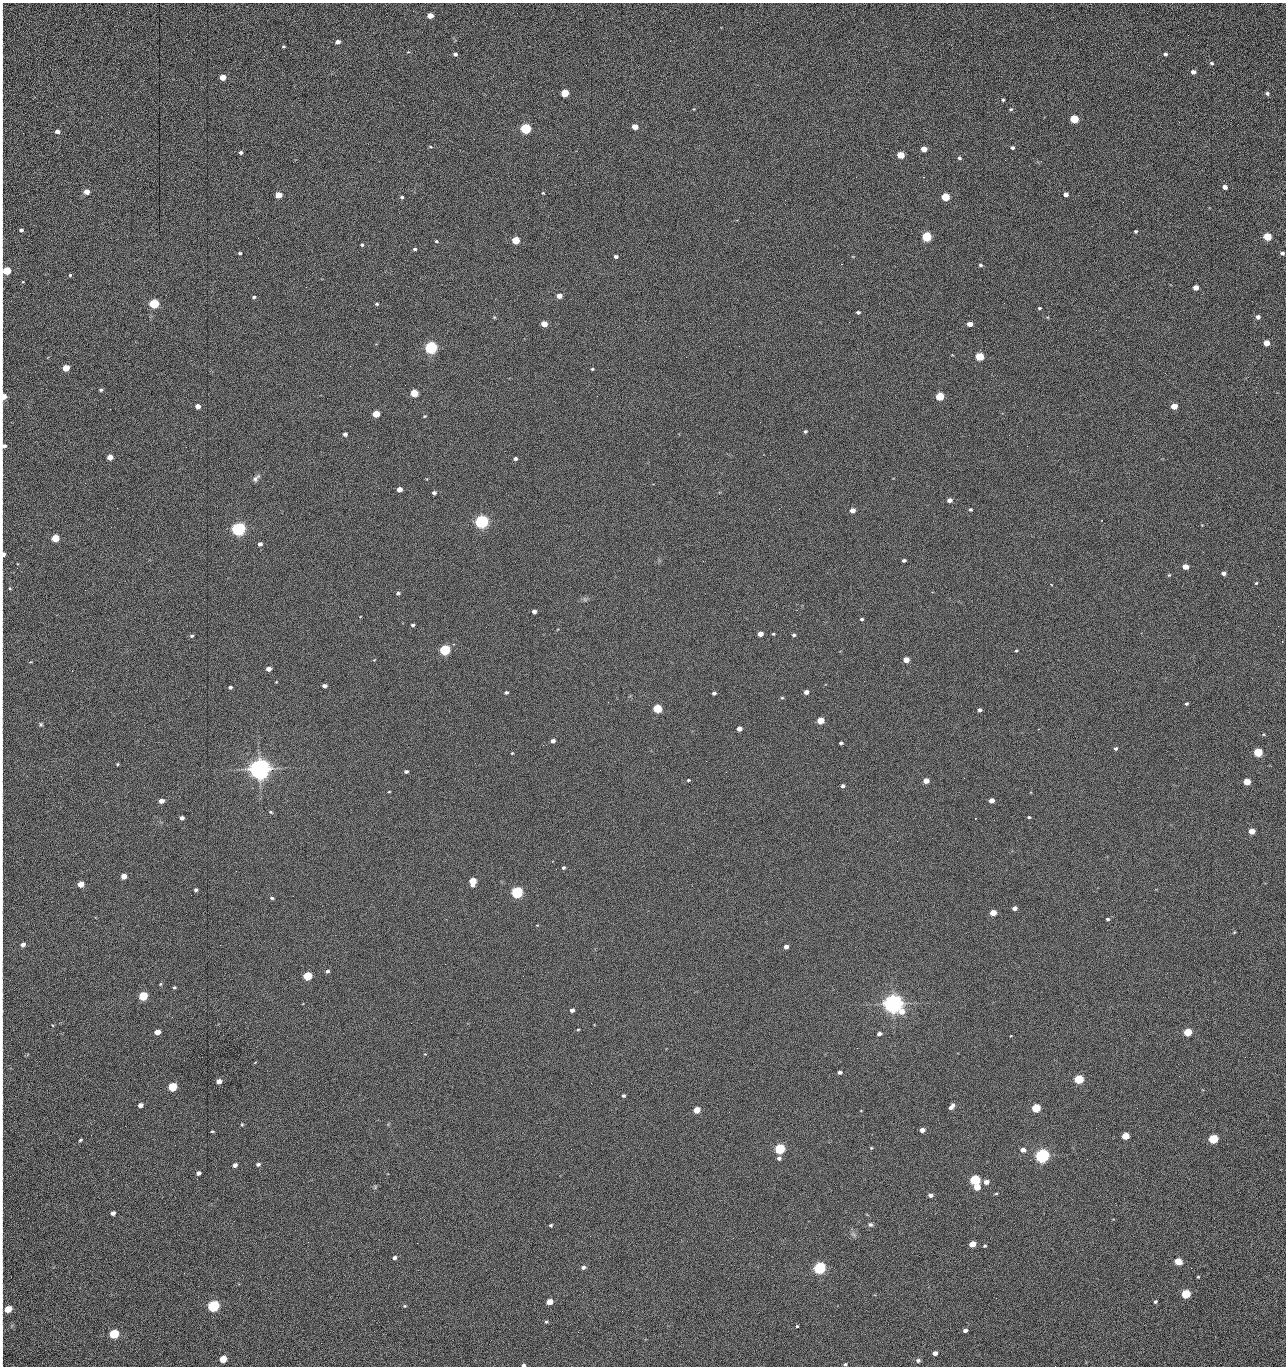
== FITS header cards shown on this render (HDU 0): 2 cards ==
NAXIS1  =                 1284 /fastest changing axis
NAXIS2  =                 1364 /next to fastest changing axis

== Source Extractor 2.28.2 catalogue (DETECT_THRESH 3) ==
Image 1284 x 1364 px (HDU 0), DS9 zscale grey, 1 PNG px = 1 image px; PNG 1288 x 1368 px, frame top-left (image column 1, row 1364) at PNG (2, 3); no overlay
Background 149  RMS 15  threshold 45.2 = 3 sigma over >= 5 px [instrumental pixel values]
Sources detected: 273; all 273 listed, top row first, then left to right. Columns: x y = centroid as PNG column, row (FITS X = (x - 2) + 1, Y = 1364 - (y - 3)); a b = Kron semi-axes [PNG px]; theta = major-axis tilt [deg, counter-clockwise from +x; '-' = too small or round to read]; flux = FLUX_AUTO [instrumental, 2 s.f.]
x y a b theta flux
430 16 5 4 - 1.3e+04
2 20 19 2 90 3.4e+03
1188 35 2 2 - 9.4e+02
670 41 2 2 - 1.6e+03
2 42 9 2 90 1.8e+03
338 42 4 4 - 5.0e+03
283 47 3 3 - 1.3e+03
455 54 4 3 - 2.4e+03
1165 54 5 4 - 2.0e+03
1212 63 6 5 - 1.7e+03
2 70 23 2 90 4.5e+03
1193 72 5 4 - 4.6e+03
222 77 4 4 - 1.4e+04
565 93 5 4 - 4.2e+04
1267 93 6 5 - 2.4e+03
1003 100 4 3 - 1.4e+03
2 108 29 2 90 4.6e+03
1011 109 5 3 - 1.3e+03
1074 119 5 4 - 6.0e+04
1179 122 3 2 - 9.1e+02
635 127 5 4 - 1.4e+04
526 129 5 5 - 1.6e+05
57 131 4 4 - 4.8e+03
430 147 5 3 - 9.8e+02
1012 148 4 3 - 1.9e+03
924 149 5 4 - 1.2e+04
241 152 4 4 - 2.4e+03
900 155 5 4 - 2.8e+04
959 158 4 3 - 1.7e+03
1005 160 3 2 - 8.1e+02
1041 161 3 2 - 1.4e+03
856 177 2 2 - 1.6e+03
923 177 2 2 - 2.0e+04
1225 187 4 4 - 6.2e+03
86 192 4 4 - 1.0e+04
543 193 4 4 - 8.8e+02
1066 194 4 4 - 5.3e+03
278 195 5 4 - 2.0e+04
402 197 4 3 - 1.6e+03
945 197 5 4 - 5.1e+04
1123 202 2 2 - 4.3e+02
2 222 6 2 90 1.2e+03
21 230 4 3 - 2.1e+03
1136 231 3 3 - 1.5e+03
927 237 5 5 - 1.0e+05
1267 237 5 4 - 4.3e+04
516 240 5 4 - 4.0e+04
436 241 4 3 - 1.2e+03
362 245 3 3 - 1.6e+03
415 249 4 3 - 1.6e+03
240 253 4 3 - 1.3e+03
1282 253 4 3 - 2.0e+03
616 256 4 3 - 2.6e+03
841 264 2 2 - 1.8e+04
980 265 4 3 - 1.7e+03
6 271 8 5 68 5.6e+04
70 275 4 4 - 1.3e+03
23 282 3 2 - 6.8e+02
306 287 2 2 - 4.1e+02
1196 288 4 4 - 7.8e+03
559 296 4 4 - 9.4e+03
254 297 5 3 - 1.7e+03
154 304 5 4 - 9.9e+04
377 304 4 3 - 1.4e+03
1039 308 3 3 - 1.2e+03
858 312 4 3 - 2.0e+03
2 313 23 2 90 3.8e+03
494 317 5 3 - 9.1e+02
1258 317 4 4 - 3.9e+03
710 323 2 2 - 2.1e+03
544 324 5 4 - 1.6e+04
970 324 5 4 - 7.9e+03
1096 330 2 2 - 4.4e+02
2 340 12 2 90 1.7e+03
1266 343 5 4 - 1.6e+04
431 348 5 5 - 3.0e+05
979 356 5 4 - 5.8e+04
2 364 9 2 90 1.5e+03
350 366 2 2 - 2.2e+03
66 368 5 4 - 2.5e+04
592 369 4 3 - 1.3e+03
1165 373 2 2 - 5.5e+02
101 390 4 3 - 1.7e+03
1256 392 3 2 - 7.2e+02
414 393 5 4 - 3.7e+04
3 396 5 4 - 1.4e+04
940 396 5 4 - 5.9e+04
198 406 4 4 - 8.4e+03
1174 406 5 4 - 1.8e+04
376 414 5 4 - 2.9e+04
424 416 4 3 - 9.9e+02
805 431 4 4 - 1.6e+03
345 434 4 4 - 3.8e+03
1009 435 2 2 - 8.0e+02
4 446 7 5 -6 2.8e+03
186 447 2 2 - 1.7e+03
110 457 5 4 - 1.2e+04
515 458 4 3 - 2.5e+03
2 476 12 2 90 2.0e+03
256 478 12 5 45 3.5e+03
85 483 2 2 - 6.1e+02
399 489 4 4 - 9.5e+03
434 493 4 3 - 2.6e+03
949 500 4 4 - 5.6e+03
970 509 3 3 - 1.7e+03
852 510 4 4 - 8.6e+03
482 522 5 5 - 4.9e+05
238 529 5 5 - 5.2e+05
55 538 5 4 - 4.1e+04
260 544 4 4 - 3.8e+03
3 554 6 3 83 7.1e+03
904 560 4 3 - 1.9e+03
1185 567 5 4 - 1.3e+04
1224 573 4 4 - 3.9e+03
1169 575 5 3 - 1.0e+03
1256 583 5 4 - 9.4e+02
1051 585 4 2 - 7.6e+02
10 589 5 3 - 8.9e+02
398 593 4 4 - 2.0e+03
584 599 6 4 -71 1.6e+03
534 611 4 4 - 4.4e+03
2 614 7 2 90 1.0e+03
861 619 4 3 - 1.5e+03
413 625 3 3 - 1.9e+03
760 634 4 4 - 1.0e+04
773 634 4 3 - 1.0e+03
794 635 4 4 - 1.7e+03
192 636 5 4 - 1.8e+03
445 650 5 5 - 1.6e+05
1016 651 4 3 - 1.1e+03
374 660 4 3 - 7.3e+02
906 660 4 4 - 1.4e+04
268 669 4 4 - 7.2e+03
2 675 10 2 90 1.8e+03
276 682 4 3 - 6.6e+02
324 686 4 4 - 4.2e+03
230 687 5 4 - 2.0e+03
506 692 4 3 - 2.2e+03
806 692 4 4 - 6.0e+03
714 693 4 3 - 2.5e+03
782 698 5 4 - 1.2e+03
1186 704 4 4 - 1.6e+03
657 708 5 4 - 6.3e+04
980 710 4 3 - 2.5e+03
820 720 5 4 - 2.7e+04
41 724 6 4 76 1.4e+03
739 729 4 4 - 7.3e+03
553 741 4 4 - 4.2e+03
841 743 4 3 - 1.8e+03
543 745 3 2 - 2.2e+03
1115 748 4 4 - 2.0e+03
1258 752 5 4 - 7.7e+04
512 753 3 3 - 8.4e+02
706 761 2 2 - 1.3e+03
117 764 3 3 - 1.0e+03
260 769 7 6 - 1.4e+06
406 771 4 3 - 2.4e+03
726 772 2 2 - 1.7e+03
688 780 4 3 - 1.1e+03
926 781 5 4 - 1.0e+04
1247 782 5 4 - 2.5e+04
843 786 4 3 - 3.0e+03
389 792 4 3 - 7.7e+02
992 800 4 4 - 8.1e+03
161 801 5 4 - 6.8e+03
270 812 6 4 -28 1.3e+03
1029 817 3 3 - 1.2e+03
182 818 4 4 - 3.9e+03
1252 831 5 4 - 1.6e+04
897 841 2 2 - 1.6e+03
563 867 4 3 - 1.8e+03
124 876 5 4 - 1.2e+04
473 881 6 5 - 2.7e+04
81 884 5 4 - 1.6e+04
196 890 4 4 - 1.9e+03
517 892 5 5 - 2.4e+05
2 895 12 2 90 2.2e+03
272 898 5 4 - 1.5e+03
1015 908 4 4 - 5.7e+03
993 913 5 4 - 1.9e+04
1107 919 4 4 - 1.8e+03
1234 932 4 4 - 9.5e+02
23 945 5 4 - 4.2e+03
786 947 4 4 - 6.0e+03
327 971 5 4 - 2.1e+03
307 976 5 4 - 6.0e+04
523 976 2 2 - 1.4e+03
160 984 4 4 - 1.0e+03
174 988 4 3 - 1.3e+03
2 995 9 2 90 1.5e+03
143 996 5 4 - 7.4e+04
893 1004 7 6 - 1.2e+06
572 1010 4 4 - 4.4e+03
411 1023 2 2 - 3.4e+03
578 1030 4 3 - 9.6e+02
157 1032 5 4 - 1.0e+04
1188 1032 5 4 - 4.8e+04
879 1034 4 3 - 3.8e+03
2 1037 15 2 90 2.5e+03
857 1048 3 2 - 9.6e+02
1245 1057 3 2 - 1.3e+03
840 1072 4 3 - 3.2e+03
2 1074 14 2 90 2.5e+03
1179 1076 2 2 - 1.8e+03
1079 1079 5 4 - 8.8e+04
219 1081 4 4 - 9.8e+03
172 1087 5 5 - 6.4e+04
624 1096 4 4 - 1.9e+03
2 1097 11 2 90 2.0e+03
140 1105 4 4 - 5.2e+03
952 1106 7 4 52 5.0e+03
1036 1108 5 4 - 7.3e+04
696 1110 5 4 - 2.1e+04
729 1112 2 2 - 6.1e+02
242 1124 5 4 - 1.1e+03
922 1130 4 4 - 7.0e+03
212 1131 4 2 - 9.0e+02
91 1135 2 2 - 1.6e+03
1125 1136 5 4 - 3.2e+04
1213 1139 5 4 - 9.9e+04
80 1140 4 3 - 1.3e+03
2 1147 28 2 90 4.9e+03
871 1148 4 3 - 9.3e+02
780 1149 5 5 - 1.4e+05
1023 1150 4 4 - 7.5e+03
1042 1156 5 5 - 6.0e+05
779 1158 5 4 - 3.1e+03
1087 1159 2 2 - 1.1e+03
1030 1160 3 2 - 7.8e+02
258 1164 5 4 - 2.4e+03
235 1165 4 4 - 4.3e+03
198 1173 4 4 - 3.5e+03
975 1180 5 4 - 1.5e+05
986 1182 5 4 - 6.7e+03
375 1187 6 4 72 1.3e+03
977 1187 5 4 - 1.6e+04
996 1193 5 3 - 1.1e+03
930 1195 4 4 - 4.4e+03
2 1206 14 2 90 2.4e+03
113 1213 4 4 - 4.1e+03
551 1225 4 3 - 1.3e+03
870 1225 7 6 - 2.3e+03
308 1242 2 2 - 1.2e+03
417 1243 2 2 - 3.7e+03
972 1244 5 4 - 1.9e+04
984 1246 3 3 - 1.3e+03
394 1258 4 4 - 2.8e+03
1178 1261 5 4 - 2.7e+04
2 1267 19 2 90 2.8e+03
583 1267 5 5 - 3.4e+03
819 1268 5 5 - 3.0e+05
1198 1277 3 3 - 1.1e+03
1186 1294 5 4 - 7.9e+04
996 1298 2 2 - 1.8e+03
549 1302 5 4 - 1.8e+04
1155 1302 4 3 - 1.7e+03
213 1306 5 5 - 2.3e+05
404 1306 4 4 - 1.0e+03
8 1309 5 4 - 2.6e+04
622 1311 2 2 - 5.5e+02
546 1322 4 4 - 1.5e+03
797 1326 3 3 - 9.9e+02
965 1330 4 4 - 3.8e+03
578 1332 2 2 - 2.4e+03
114 1334 5 5 - 9.1e+04
2 1336 17 2 90 2.7e+03
321 1343 2 2 - 6.3e+02
935 1353 4 4 - 6.6e+03
223 1359 5 4 - 3.0e+04
918 1360 7 6 - 2.5e+03
845 1364 4 3 - 1.6e+03
523 1365 4 3 - 2.2e+03
1055 1366 2 2 - 1.2e+03
At the frame edge (FLAGS 8, measured only in part): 28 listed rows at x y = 2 20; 2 42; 2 70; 2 108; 2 222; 21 230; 6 271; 2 313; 2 340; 2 364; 3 396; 4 446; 2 476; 3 554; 2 614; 2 675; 2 895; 2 995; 2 1037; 2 1074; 2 1097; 2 1147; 2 1206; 2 1267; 2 1336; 845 1364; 523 1365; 1055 1366

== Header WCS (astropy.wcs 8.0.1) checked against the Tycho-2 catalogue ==
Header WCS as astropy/WCSLIB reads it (CRVAL/CRPIX/CD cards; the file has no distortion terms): RA---TAN/DEC--TAN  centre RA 15:41:40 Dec +52:00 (235.42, +51.99 deg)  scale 1.26 arcsec/px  FOV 26.9' x 28.5'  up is +92 deg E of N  parity flipped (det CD > 0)
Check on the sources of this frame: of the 60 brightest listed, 9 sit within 2.0 arcsec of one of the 11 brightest Tycho-2 stars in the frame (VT <= 12.29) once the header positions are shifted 0.53 arcsec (0.50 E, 0.19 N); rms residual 0.79 arcsec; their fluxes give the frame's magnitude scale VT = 25.15 - 2.5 log10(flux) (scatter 0.18 mag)
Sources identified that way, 9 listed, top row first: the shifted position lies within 2.0 arcsec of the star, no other Tycho-2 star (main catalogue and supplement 1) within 4.0 arcsec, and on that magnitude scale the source's flux lands within +1.5 / -3 mag of the star's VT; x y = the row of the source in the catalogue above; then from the Tycho-2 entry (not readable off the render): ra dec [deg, ICRS J2000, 3 dp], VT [Tycho-2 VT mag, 2 dp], TYC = Tycho-2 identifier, HIP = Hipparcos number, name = IAU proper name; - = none
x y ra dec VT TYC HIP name
431 348 235.614 +52.064 11.61 3489-1132-1 - -
482 522 235.514 +52.049 11.19 3489-1407-1 - -
260 769 235.378 +52.130 9.31 3489-1322-1 76850 -
517 892 235.303 +52.042 11.52 3489-958-1 - -
893 1004 235.232 +51.912 9.59 3489-824-1 - -
1042 1156 235.143 +51.862 10.97 3489-1016-1 - -
975 1180 235.131 +51.886 12.29 3489-908-1 - -
819 1268 235.084 +51.941 11.45 3489-1346-1 - -
213 1306 235.075 +52.152 11.74 3489-912-1 - -